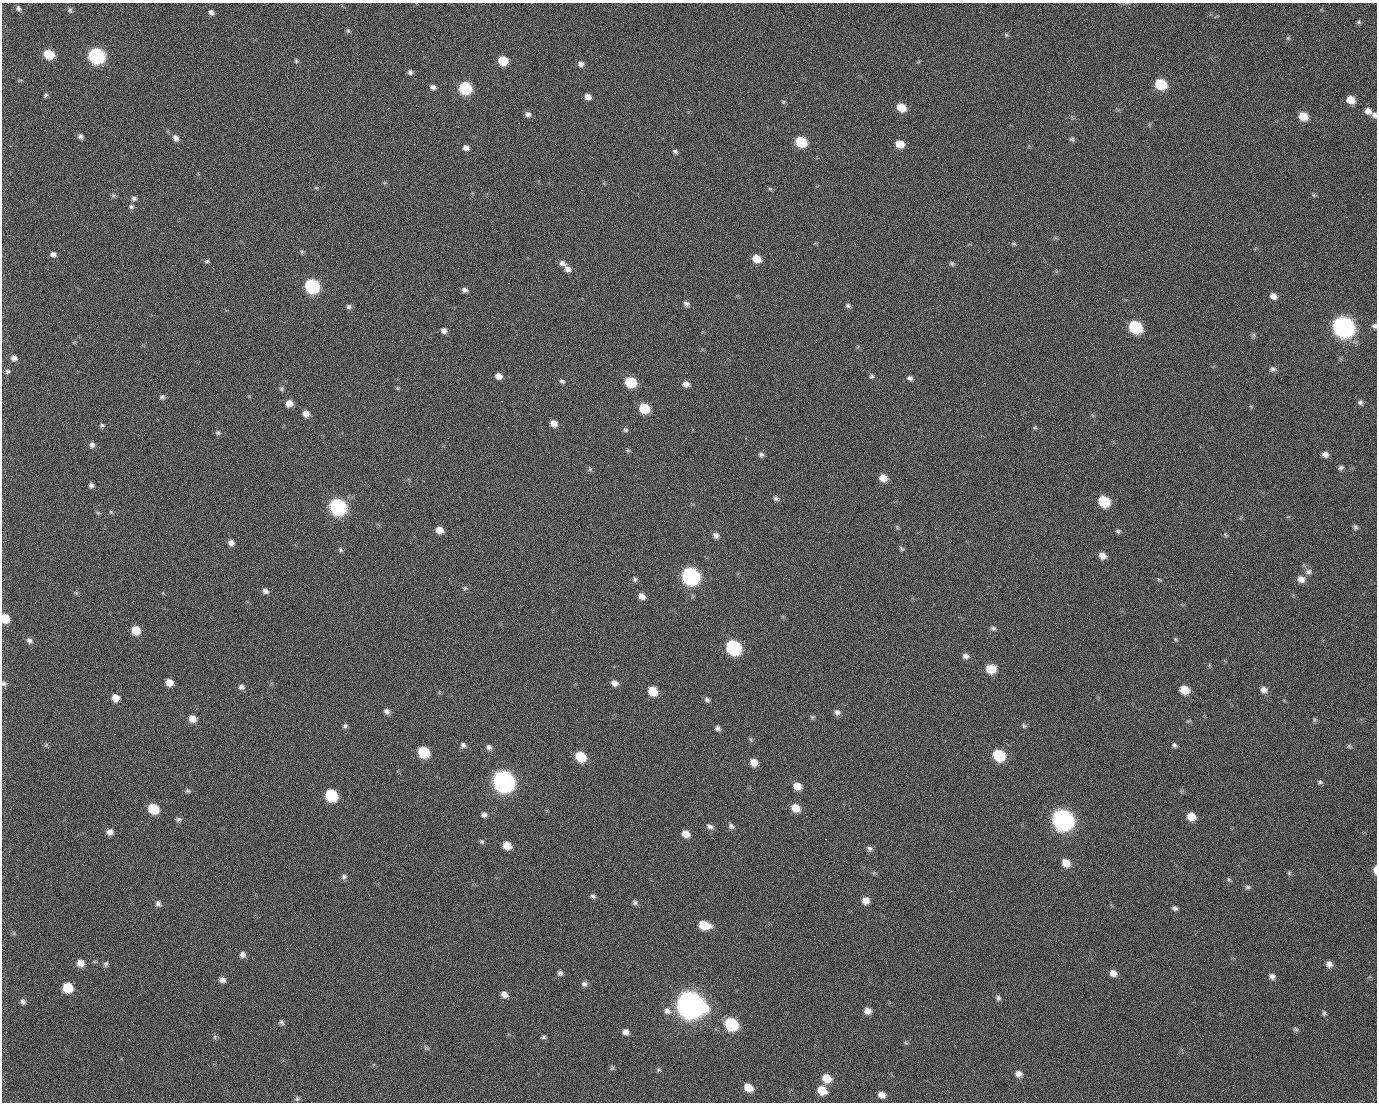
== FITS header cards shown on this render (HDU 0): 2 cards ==
NAXIS1  =                 1375 / length of data axis 1
NAXIS2  =                 1100 / length of data axis 2

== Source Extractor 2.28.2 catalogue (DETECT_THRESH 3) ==
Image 1375 x 1100 px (HDU 0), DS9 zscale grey, 1 PNG px = 1 image px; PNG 1379 x 1104 px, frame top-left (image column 1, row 1100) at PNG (2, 3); no overlay
Background 1460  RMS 29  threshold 88.1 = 3 sigma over >= 5 px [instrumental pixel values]
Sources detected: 242; all 242 listed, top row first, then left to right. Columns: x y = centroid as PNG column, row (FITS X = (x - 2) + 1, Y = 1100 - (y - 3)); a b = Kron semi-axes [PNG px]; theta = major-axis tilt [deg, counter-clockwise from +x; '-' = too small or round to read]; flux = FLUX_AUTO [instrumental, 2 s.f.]
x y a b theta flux
18 8 7 6 - 5.4e+03
71 11 6 3 -62 6.9e+03
211 12 7 5 -33 7.4e+03
990 12 2 2 - 1.8e+03
1359 22 6 5 - 3.1e+03
348 31 7 5 70 3.2e+03
1006 35 5 5 - 3.2e+03
1288 38 5 5 - 2.8e+03
399 51 2 2 - 3.4e+04
49 54 7 6 - 7.3e+04
96 56 8 8 - 5.0e+05
839 56 2 2 - 8.6e+02
296 61 6 4 -74 3.1e+03
503 61 7 6 - 5.7e+04
581 64 7 6 - 8.3e+03
410 72 6 6 - 5.7e+03
1160 84 8 7 - 1.1e+05
433 87 6 5 - 6.6e+03
465 88 8 7 - 1.8e+05
45 95 7 5 42 3.3e+03
588 97 7 6 - 1.2e+04
498 99 2 2 - 1.1e+03
434 100 2 2 - 4.2e+03
1351 100 7 6 - 2.5e+04
783 102 5 4 - 2.4e+03
901 107 8 7 - 3.6e+04
1368 111 10 8 -32 1.2e+04
528 114 7 6 - 7.0e+03
1374 115 7 7 - 6.0e+03
1303 116 8 7 - 3.5e+04
518 123 2 2 - 2.4e+04
81 137 6 5 - 6.1e+03
176 138 8 7 - 1.0e+04
1072 139 6 6 - 4.5e+03
801 142 8 7 - 9.1e+04
900 144 8 7 - 3.1e+04
466 148 7 6 - 9.2e+03
675 151 6 5 - 4.1e+03
316 188 6 4 -1 2.4e+03
770 189 6 4 -1 3.1e+03
113 195 7 6 - 4.2e+03
1015 195 2 2 - 7.1e+03
1314 195 5 5 - 2.9e+03
134 198 7 6 - 6.0e+03
131 207 6 6 - 4.5e+03
349 243 2 2 - 8.6e+02
1014 244 6 4 -2 2.9e+03
302 252 6 5 - 3.0e+03
53 254 7 6 - 8.7e+03
756 258 7 6 - 3.1e+04
207 261 7 4 10 3.4e+03
562 263 8 6 -25 9.5e+03
952 263 7 5 -38 3.8e+03
568 269 8 7 - 1.0e+04
927 275 2 2 - 1.0e+03
508 283 2 2 - 5.7e+04
312 286 8 7 - 3.1e+05
465 290 6 5 - 7.0e+03
1083 291 2 2 - 3.3e+03
1290 295 2 2 - 2.0e+03
1273 296 7 6 - 1.1e+04
686 304 7 6 - 6.5e+03
848 306 6 6 - 4.5e+03
349 307 7 6 - 5.8e+03
59 322 2 2 - 1.3e+03
1287 324 2 2 - 1.3e+03
1374 326 6 6 - 5.5e+03
1135 327 9 7 -31 1.8e+05
1343 327 10 9 - 1.4e+06
444 330 6 6 - 8.9e+03
1253 335 7 5 -48 3.7e+03
14 358 7 6 - 8.7e+03
1273 369 8 7 - 6.1e+03
7 371 6 6 - 4.7e+03
499 376 7 6 - 1.5e+04
871 376 7 6 - 4.1e+03
910 378 6 5 - 5.7e+03
562 381 7 6 - 4.7e+03
630 382 8 7 - 9.2e+04
984 383 2 2 - 2.1e+04
686 384 8 7 - 1.1e+04
281 388 7 6 - 4.0e+03
397 388 6 4 -89 2.4e+03
97 391 2 2 - 1.4e+03
162 397 6 6 - 4.7e+03
501 401 3 2 - 5.9e+04
1360 402 7 6 - 5.1e+03
289 403 6 6 - 1.9e+04
644 408 8 7 - 6.7e+04
619 412 2 2 - 8.3e+02
306 414 7 6 - 1.4e+04
554 423 7 6 - 1.5e+04
102 425 6 5 - 3.7e+03
1035 428 5 5 - 2.7e+03
625 430 7 6 - 4.1e+03
218 433 7 6 - 4.5e+03
92 445 7 6 - 7.1e+03
628 450 6 5 - 2.9e+03
1325 454 7 6 - 9.4e+03
761 455 6 6 - 5.7e+03
1341 468 7 5 8 4.8e+03
590 469 6 5 - 3.5e+03
883 478 8 7 - 2.1e+04
91 485 6 5 - 5.5e+03
623 497 2 2 - 3.0e+03
776 498 7 6 - 4.6e+03
1104 501 8 7 - 8.9e+04
338 507 9 8 - 5.6e+05
111 512 5 4 - 2.5e+03
98 513 5 5 - 2.8e+03
897 527 7 4 -47 2.7e+03
1355 527 7 6 - 4.4e+03
439 530 7 6 - 2.0e+04
1118 531 6 5 - 4.0e+03
1225 534 7 4 -58 3.1e+03
716 535 7 6 - 8.8e+03
231 543 7 6 - 1.0e+04
901 549 8 5 -45 3.5e+03
340 550 7 5 -44 3.5e+03
1102 555 8 6 -38 1.4e+04
1308 572 9 8 - 8.6e+03
690 576 9 8 - 6.7e+05
635 579 7 6 - 4.3e+03
1159 579 6 4 -30 2.6e+03
1301 579 9 9 - 1.4e+04
465 588 7 6 - 4.1e+03
265 591 8 6 -29 7.6e+03
76 593 6 4 -19 2.8e+03
641 596 8 6 -39 1.3e+04
5 618 7 6 - 4.0e+04
27 619 2 2 - 4.0e+03
377 620 2 2 - 1.2e+04
993 628 8 7 - 5.3e+03
136 630 7 7 - 4.0e+04
1175 639 6 5 - 3.0e+03
29 640 8 7 - 6.9e+03
733 647 9 8 - 3.2e+05
966 656 9 7 -7 8.5e+03
991 669 9 8 - 4.4e+04
169 682 7 6 - 1.9e+04
614 683 8 7 - 1.2e+04
4 684 7 6 - 5.0e+03
241 687 7 6 - 6.9e+03
1184 690 8 7 - 3.7e+04
1264 690 8 7 - 1.1e+04
652 691 8 7 - 4.5e+04
115 698 7 7 - 2.0e+04
707 700 8 6 -41 5.6e+03
387 711 7 6 - 7.6e+03
837 712 8 7 - 8.2e+03
812 717 7 5 1 3.5e+03
192 719 7 7 - 2.1e+04
1314 720 7 5 -71 3.1e+03
345 726 7 5 40 4.3e+03
1024 726 7 6 - 4.1e+03
718 728 7 6 - 6.0e+03
751 740 6 4 -71 2.9e+03
46 745 6 5 - 2.9e+03
463 745 7 7 - 6.3e+03
1174 745 7 5 -36 4.3e+03
1349 746 7 5 -27 3.6e+03
489 747 7 6 - 6.9e+03
423 752 8 7 - 9.6e+04
934 753 3 2 - 1.8e+03
999 755 9 7 -38 1.1e+05
580 756 8 7 - 6.9e+04
754 762 8 7 - 2.0e+04
503 781 10 9 - 1.5e+06
1320 782 6 6 - 4.5e+03
797 786 8 7 - 2.3e+04
188 791 7 6 - 3.8e+03
101 794 2 2 - 2.6e+03
331 795 8 7 - 1.3e+05
930 795 2 2 - 8.1e+03
795 808 8 7 - 2.8e+04
1053 808 2 2 - 1.7e+04
153 809 8 7 - 7.0e+04
484 814 7 6 - 6.9e+03
1191 816 8 7 - 3.0e+04
179 819 7 6 - 5.0e+03
1062 819 10 9 - 1.5e+06
710 826 9 6 -27 7.2e+03
731 826 8 6 -30 6.3e+03
110 832 7 6 - 1.2e+04
686 834 7 6 - 1.9e+04
825 839 2 2 - 9.8e+02
482 842 6 5 - 3.6e+03
507 845 7 6 - 2.6e+04
869 849 8 6 -38 6.0e+03
1066 863 9 7 -44 2.3e+04
1375 870 9 4 -90 1.2e+04
1289 873 5 5 - 3.2e+03
344 877 7 7 - 6.3e+03
1229 879 6 4 -29 3.1e+03
1248 887 8 6 -6 4.9e+03
593 896 7 6 - 5.3e+03
865 900 8 7 - 1.7e+04
635 902 7 6 - 4.9e+03
158 904 7 6 - 6.2e+03
457 904 2 2 - 1.6e+03
1175 908 7 5 -24 5.4e+03
229 921 2 2 - 8.4e+02
704 925 10 7 -15 4.2e+04
1118 932 2 2 - 2.8e+03
242 954 7 7 - 8.5e+03
610 959 2 2 - 2.7e+03
81 963 8 7 - 1.7e+04
106 964 8 6 64 4.8e+03
1329 964 7 7 - 1.1e+04
560 973 7 7 - 5.8e+03
1113 973 7 7 - 1.3e+04
1272 976 8 7 - 8.0e+03
222 980 8 6 -20 8.8e+03
758 980 3 2 - 2.0e+03
584 984 8 7 - 6.9e+03
68 987 8 7 - 5.8e+04
504 994 8 6 -38 1.2e+04
998 998 7 6 - 5.2e+03
23 1002 8 6 -67 5.9e+03
690 1005 12 10 -30 3.3e+06
667 1011 12 10 -29 1.4e+04
867 1011 7 7 - 1.3e+04
1324 1013 7 6 - 4.2e+03
757 1015 2 2 - 1.1e+03
281 1022 7 6 - 5.2e+03
731 1024 9 8 - 1.9e+05
1295 1029 7 5 -16 4.0e+03
626 1032 8 6 -28 9.7e+03
1136 1035 2 2 - 9.9e+02
215 1037 6 6 - 3.6e+03
543 1037 7 5 1 4.0e+03
906 1043 6 4 -44 3.0e+03
426 1048 8 4 -36 3.3e+03
612 1068 7 6 - 3.5e+03
658 1070 6 5 - 3.5e+03
1018 1074 9 8 - 1.1e+04
826 1078 9 8 - 3.6e+04
748 1087 9 7 -38 3.0e+04
822 1090 9 8 - 3.6e+04
169 1095 2 2 - 5.6e+03
882 1095 8 7 - 1.4e+04
297 1099 7 6 - 4.0e+03
At the frame edge (FLAGS 8, measured only in part): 5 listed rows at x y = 1374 115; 1374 326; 5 618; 4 684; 1375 870